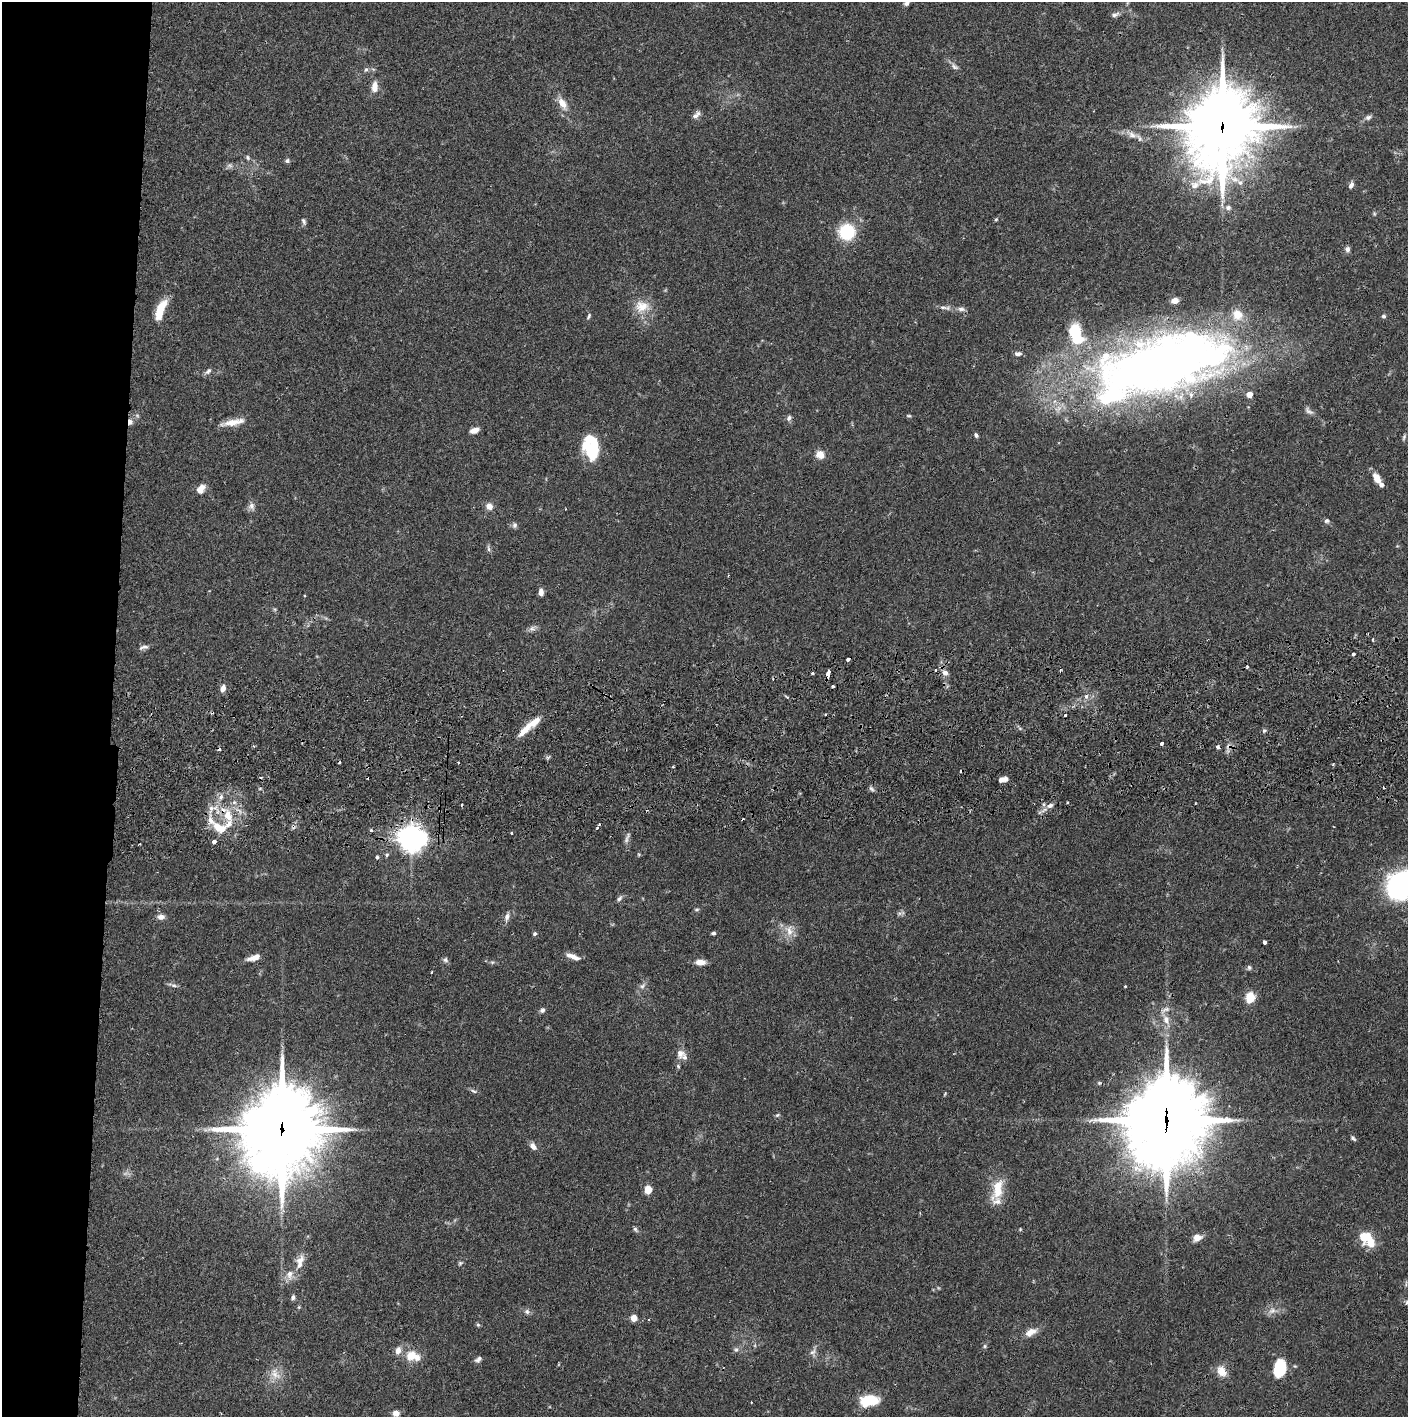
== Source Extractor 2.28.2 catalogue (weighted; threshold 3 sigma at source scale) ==
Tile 4 of 3 x 3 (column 1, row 2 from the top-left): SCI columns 4-1409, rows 1471-2885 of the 4229 x 4357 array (HDU 1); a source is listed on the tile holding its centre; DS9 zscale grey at full resolution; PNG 1410 x 1419 px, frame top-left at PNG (2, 2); no overlay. Shown black and unused: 8% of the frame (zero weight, under 2 of 3 exposures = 3% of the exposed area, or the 3 px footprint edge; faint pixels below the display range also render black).
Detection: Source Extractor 2.28.2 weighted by HDU 2 'WHT'; one run over the whole footprint, this tile lists its part. Background 0.0681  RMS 0.0049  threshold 0.0219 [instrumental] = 3 sigma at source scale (4.5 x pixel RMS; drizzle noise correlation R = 1.50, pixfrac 1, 0.05/0.05 arcsec/px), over >= 5 px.
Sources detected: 168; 13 cosmic-ray / hot-pixel residue — not listed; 15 inside a brighter listed object's ellipse — not listed separately; the other 140 listed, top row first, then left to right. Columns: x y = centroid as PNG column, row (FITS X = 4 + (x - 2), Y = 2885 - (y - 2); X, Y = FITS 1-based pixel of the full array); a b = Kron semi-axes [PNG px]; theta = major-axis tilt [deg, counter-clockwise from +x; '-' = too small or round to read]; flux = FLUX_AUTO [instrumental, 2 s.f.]
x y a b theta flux
907 3 10 7 55 1.9
1115 14 11 6 13 1.8
955 67 11 6 -37 1.7
366 69 7 5 61 1.1
375 87 15 8 85 4.1
563 104 19 10 -61 5.4
696 115 13 7 44 2.1
1368 117 9 7 19 1.5
1222 126 30 25 76 2900
1132 135 14 8 -25 3.6
247 157 7 6 - 1
287 161 6 6 - 0.98
230 165 8 6 16 1.4
1351 185 8 5 64 1.8
1228 208 8 7 - 1.9
996 219 5 4 - 0.57
304 221 10 5 -67 1.2
847 232 18 17 - 20
1347 249 6 6 - 1.7
642 306 21 16 -2 8.8
943 307 14 5 -1 2
961 309 10 6 -12 1.7
160 310 24 8 69 12
589 316 8 4 62 0.88
1384 316 6 5 - 0.89
1075 331 14 10 -89 19
1018 354 8 5 0 1.6
1158 365 146 59 17 490
208 371 11 6 43 1.5
1249 395 6 5 - 3.6
1309 411 13 6 -40 1.8
909 416 7 3 -1 0.63
789 418 7 6 - 1.4
130 422 7 6 - 2.1
233 422 31 7 11 6.5
474 430 10 6 17 2.8
976 435 6 4 -49 1.1
1404 437 8 4 72 0.84
591 447 27 16 -81 22
820 455 8 7 - 5.1
1377 478 13 7 -58 4.8
201 489 11 7 59 4.6
251 506 11 9 -84 2.2
489 506 8 7 - 3.2
1327 521 7 6 - 1.2
515 525 8 6 89 1.3
488 548 11 4 -81 1.1
541 592 7 5 -90 2.3
532 629 10 7 34 1.8
1373 639 4 2 - 0.47
144 647 14 5 14 1.7
1353 654 3 3 - 1.5
848 659 4 3 - 2.1
1247 667 4 3 - 0.64
1060 671 3 3 - 0.85
812 673 3 3 - 0.78
828 673 5 3 - 24
945 673 8 6 -23 2.3
832 686 3 3 - 2.2
223 688 7 5 65 3.1
1086 696 4 4 - 1.8
825 714 3 3 - 0.96
534 722 19 8 35 6.5
1264 731 5 5 - 0.81
1161 743 4 3 - 1.6
1218 747 4 3 - 2
673 767 3 3 - 0.53
1003 779 8 5 12 3.4
872 789 9 4 -41 1
221 797 10 7 66 2.5
234 802 6 4 -44 1
1067 803 3 2 - 0.46
1050 805 8 6 24 2
211 808 8 8 - 2.6
228 815 14 10 -74 8
220 828 20 11 -24 9.8
597 828 3 3 - 1
371 830 4 4 - 0.71
511 833 3 3 - 0.46
627 838 17 4 70 1.7
411 839 9 8 - 410
214 842 4 3 - 5.5
387 855 5 5 - 0.93
377 857 4 4 - 0.73
1403 884 20 15 36 170
619 899 9 5 54 1.2
697 910 6 5 - 0.81
161 917 9 7 1 2.6
507 917 12 6 74 2
789 931 17 10 -71 5
713 933 6 3 6 0.82
535 934 5 4 - 0.95
1264 942 4 3 - 1.3
254 957 15 6 17 4.4
573 957 17 6 -20 3.6
445 960 7 7 - 1.2
700 962 12 7 0 3.6
1249 967 7 6 - 1
432 972 3 2 - 0.49
173 985 14 4 -17 1.4
642 986 10 5 42 1.6
1125 986 3 3 - 0.37
1250 997 10 8 79 10
542 1010 7 6 - 1.3
1166 1020 13 9 -73 4.3
680 1054 13 12 - 3.5
473 1091 11 4 -25 1.1
945 1094 6 3 54 0.46
777 1115 7 4 27 0.78
1166 1121 31 26 78 4700
281 1129 33 27 79 3700
1353 1138 7 4 -45 1
533 1146 10 7 -50 2.6
648 1189 7 6 - 6.4
998 1189 29 13 75 12
635 1229 8 5 -52 0.96
1020 1229 5 3 - 0.45
1197 1238 11 8 19 3.2
1370 1243 14 12 -9 8
300 1262 23 10 75 5.7
460 1263 5 5 - 0.77
293 1297 7 5 82 1.1
299 1307 5 5 - 0.54
527 1311 7 7 - 1.5
1272 1311 11 8 28 2.8
634 1318 5 4 - 9.3
478 1325 5 5 - 0.74
1031 1332 16 9 28 4.4
985 1346 6 5 - 0.78
736 1350 6 5 - 1.1
398 1351 8 6 73 3.4
813 1352 10 7 45 1.9
411 1356 12 10 20 7.5
478 1359 9 5 38 1.5
1279 1369 16 11 79 19
1222 1371 13 9 -60 5.7
275 1374 19 11 -44 5.5
869 1401 17 9 8 19
751 1402 2 2 - 0.33
396 1413 8 7 - 2.7
Overlapping masked pixels (flux is a lower limit): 9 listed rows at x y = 1222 126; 1158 365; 130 422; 848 659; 828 673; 228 815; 411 839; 1166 1121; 281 1129
Isophote crosses this tile's border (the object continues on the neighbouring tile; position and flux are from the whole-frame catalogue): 2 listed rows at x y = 907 3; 1403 884